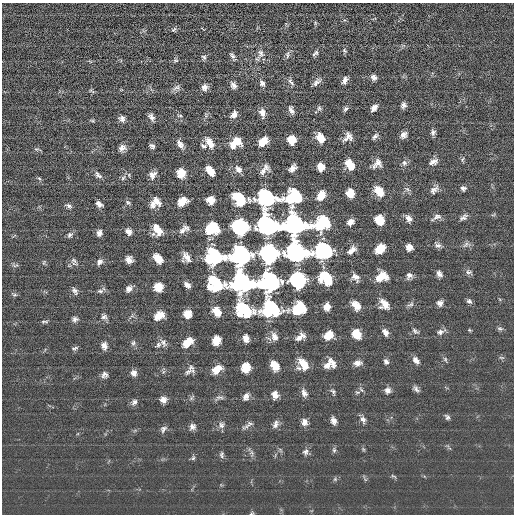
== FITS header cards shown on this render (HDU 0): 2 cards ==
NAXIS1  =                  512 / length of data axis 1
NAXIS2  =                  512 / length of data axis 2

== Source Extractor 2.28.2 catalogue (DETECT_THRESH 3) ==
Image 512 x 512 px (HDU 0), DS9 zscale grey, 1 PNG px = 1 image px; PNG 516 x 516 px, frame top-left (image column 1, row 512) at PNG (2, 3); no overlay
Background 1.07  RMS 15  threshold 45.4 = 3 sigma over >= 5 px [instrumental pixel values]
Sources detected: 205; all 205 listed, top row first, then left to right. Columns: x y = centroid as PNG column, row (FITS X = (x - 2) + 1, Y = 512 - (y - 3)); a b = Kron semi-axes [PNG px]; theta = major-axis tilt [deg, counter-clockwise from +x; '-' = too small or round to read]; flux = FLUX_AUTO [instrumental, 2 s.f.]
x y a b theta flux
344 20 5 4 - 1400
315 23 6 4 73 1200
174 30 7 5 37 1800
344 51 7 5 -52 1900
261 53 14 9 77 6500
315 53 10 5 46 2600
288 54 11 6 78 3400
232 56 10 5 -61 2900
204 57 7 6 - 2100
176 60 7 5 0 1800
374 77 6 6 - 3800
345 80 8 5 73 5100
291 82 11 5 -50 3000
317 82 13 6 43 4500
262 83 9 6 -65 3600
233 85 8 6 -61 4300
205 87 7 7 - 4900
176 88 12 6 18 3800
91 91 9 4 -37 1600
403 105 6 5 - 3600
374 108 7 5 51 4900
319 109 7 7 - 2300
345 109 7 5 56 2200
291 110 10 5 -69 4500
262 113 10 6 -78 6800
234 114 9 7 56 5400
206 115 7 4 73 1800
180 116 6 3 0 1300
151 117 9 5 -56 4400
122 119 8 7 - 3900
92 121 7 4 -19 1300
433 132 7 6 - 2900
403 135 7 6 - 4700
375 136 8 4 47 3000
348 137 10 8 45 6600
320 138 10 7 -62 14000
292 140 7 7 - 19000
263 141 9 6 44 17000
209 143 12 7 -56 11000
235 143 12 8 36 18000
180 144 12 6 -55 5400
152 146 6 4 -37 2700
203 146 9 5 -25 2500
122 148 9 7 27 5300
36 149 7 4 -9 1700
462 160 6 4 60 1400
433 162 11 7 24 5500
378 163 11 10 - 7100
404 163 8 8 - 3400
350 164 10 6 -59 17000
321 167 7 6 - 14000
292 168 8 5 48 7000
238 169 10 7 -49 5200
264 169 14 7 50 6800
210 171 9 6 -48 14000
181 173 8 7 - 18000
98 175 11 6 -44 3500
129 175 6 3 -73 1200
152 175 10 8 55 6000
39 178 7 4 -56 1500
123 178 8 5 54 2400
463 188 6 5 - 2700
407 189 9 4 -35 2300
434 190 12 7 43 4800
379 191 11 8 -51 16000
350 193 7 7 - 15000
321 195 10 7 56 15000
267 197 14 13 - 120000
293 197 13 10 34 85000
239 198 11 7 -54 66000
211 200 7 7 - 12000
249 200 8 5 -61 2300
156 201 11 7 -50 8200
182 201 9 7 32 15000
128 202 8 5 -37 2000
99 204 7 4 -34 4500
153 204 10 7 88 6000
69 206 8 5 -26 2600
493 215 6 3 19 1200
437 216 12 7 17 4300
463 217 11 6 37 3500
409 218 9 6 -54 5100
379 220 8 7 - 20000
350 222 7 5 37 7000
322 223 14 10 33 78000
295 224 15 13 0 320000
268 225 12 9 -47 490000
240 227 9 9 - 330000
186 228 9 5 -32 3200
211 229 10 8 26 71000
157 230 11 8 -61 15000
128 231 8 6 -49 5200
182 231 11 7 45 4200
99 233 7 6 - 4300
70 235 8 6 44 2800
466 244 12 6 18 3500
437 245 10 6 -38 3400
409 247 6 6 - 7100
380 249 9 7 43 19000
352 250 12 7 42 6200
324 251 13 12 - 120000
297 252 12 10 -41 500000
269 253 9 9 - 720000
240 255 12 10 33 490000
214 256 14 12 9 120000
187 257 13 7 -58 7400
158 258 9 6 -48 17000
129 260 6 6 - 6800
44 262 6 3 71 1300
74 262 11 6 -61 3000
99 262 8 6 49 4100
15 265 10 4 5 1800
468 272 9 6 -3 2900
439 274 7 5 -57 4000
409 276 8 7 - 4200
355 277 10 7 -49 5800
382 277 11 8 21 17000
326 278 11 8 -47 66000
298 280 9 9 - 340000
269 282 11 10 - 500000
242 283 14 12 8 310000
216 284 13 10 -36 81000
187 285 7 5 -38 5100
158 287 7 7 - 19000
129 289 8 6 38 5000
75 291 10 6 -59 3300
100 291 8 5 8 2700
14 295 7 5 5 1700
469 301 7 5 -37 2800
440 303 7 7 - 4500
384 304 11 8 -53 11000
410 304 11 5 22 2800
356 305 9 6 -42 14000
327 307 7 6 - 8800
271 309 14 13 - 120000
298 309 11 8 25 70000
244 310 14 10 -42 82000
216 311 10 8 -59 13000
187 314 7 7 - 14000
159 316 10 7 30 15000
104 317 9 6 -34 3400
75 319 7 7 - 3300
44 321 11 3 0 1700
500 329 8 4 -7 1900
469 330 4 4 - 1100
415 331 10 6 -37 2700
385 332 8 5 -59 5300
440 332 11 7 18 4300
356 334 8 7 - 19000
328 335 9 7 37 16000
274 337 11 7 -68 6700
300 337 11 6 33 6800
246 338 7 6 - 6700
216 340 8 7 - 14000
188 342 11 7 40 17000
133 343 9 6 79 2400
163 343 12 7 -52 3900
158 345 9 6 50 3100
104 346 8 6 -77 5800
75 348 8 5 18 2100
501 357 8 3 -19 1300
445 359 7 6 - 2000
416 360 10 7 -47 5500
386 362 7 5 -63 3200
332 363 12 6 -59 6300
357 363 9 6 6 5800
303 364 13 7 -56 17000
328 365 11 9 40 7000
275 366 9 6 -60 18000
246 367 8 7 - 20000
299 368 8 6 -23 3000
217 369 10 7 39 14000
188 371 12 7 36 4900
163 372 7 4 71 1600
134 373 8 7 - 5000
104 375 8 7 - 3900
416 389 10 5 -45 3400
387 390 8 7 - 4900
333 391 8 5 -54 2000
357 392 8 4 8 2200
304 393 10 6 -64 5000
275 395 8 6 -85 6300
219 397 12 4 -2 2500
246 397 8 6 62 4700
191 398 9 5 48 2000
163 400 7 6 - 5600
134 402 8 7 - 3800
447 417 7 5 -49 2500
363 420 10 7 -61 4100
333 421 9 6 -71 5300
304 422 8 7 - 5500
275 424 11 6 71 4300
221 425 9 8 - 3800
247 426 13 5 27 3500
192 427 8 7 - 4100
163 429 9 7 57 3300
363 449 6 4 -46 1300
334 450 8 5 -90 2200
305 452 8 7 - 3500
252 453 11 3 -75 2400
222 455 9 5 89 2300
193 458 6 5 - 1800
393 476 9 3 -28 1400
335 479 6 4 47 1600
251 513 6 4 20 1300
At the frame edge (FLAGS 8, measured only in part): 1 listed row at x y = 251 513